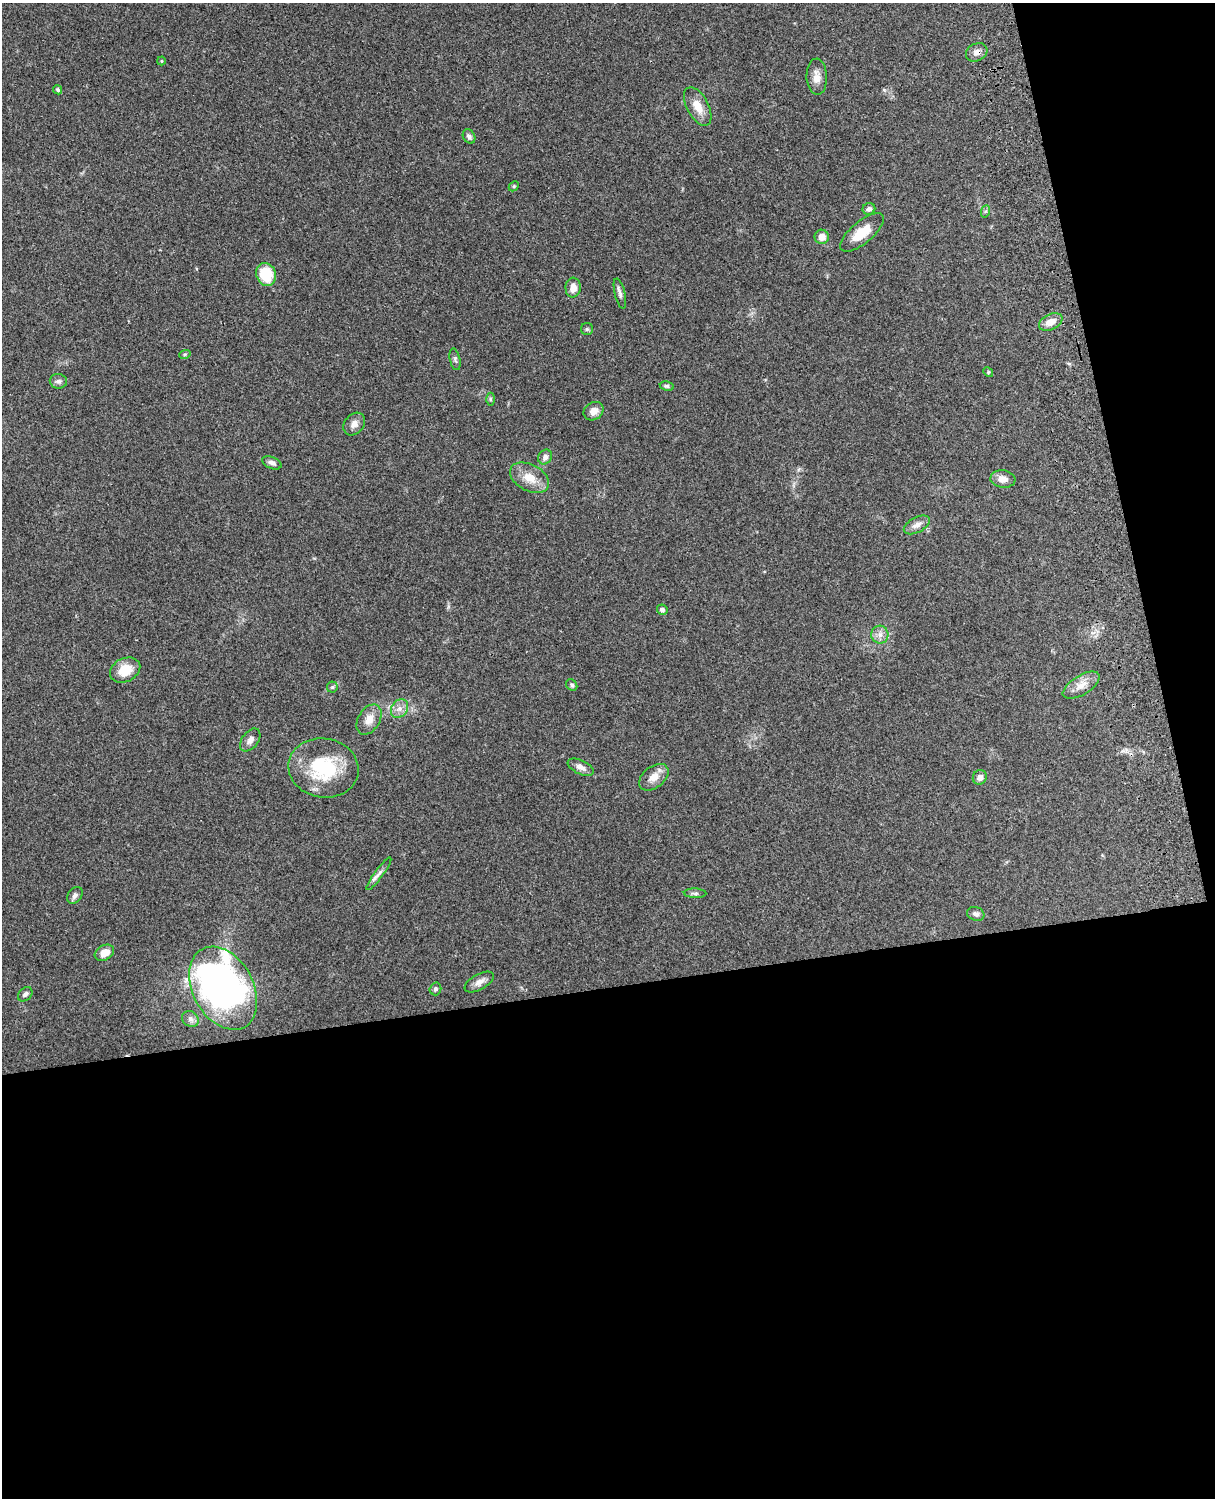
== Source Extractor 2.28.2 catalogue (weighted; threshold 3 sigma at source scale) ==
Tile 12 of 4 x 3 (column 4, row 3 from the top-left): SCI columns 3757-4969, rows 165-1660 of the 5089 x 4930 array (HDU 1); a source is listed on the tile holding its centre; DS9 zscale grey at full resolution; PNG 1217 x 1500 px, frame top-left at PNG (2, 3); each listed source drawn as its Kron ellipse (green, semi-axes under 4 px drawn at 4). Shown black and unused: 39% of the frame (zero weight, under 3 of 4 exposures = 6% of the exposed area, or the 3 px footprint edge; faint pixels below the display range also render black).
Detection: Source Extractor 2.28.2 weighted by HDU 2 'WHT'; one run over the whole footprint, this tile lists its part. Background 0.221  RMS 0.0084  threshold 0.0377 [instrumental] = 3 sigma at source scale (4.5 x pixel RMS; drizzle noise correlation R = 1.50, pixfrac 1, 0.05/0.05 arcsec/px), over >= 5 px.
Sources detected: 52; all 52 listed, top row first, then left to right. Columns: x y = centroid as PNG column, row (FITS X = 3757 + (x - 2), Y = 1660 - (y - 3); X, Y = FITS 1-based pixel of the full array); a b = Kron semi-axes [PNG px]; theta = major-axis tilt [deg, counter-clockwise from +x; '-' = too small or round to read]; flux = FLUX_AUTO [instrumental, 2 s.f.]
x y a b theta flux
977 52 11 8 27 4.5
161 61 4 4 - 0.88
817 77 18 10 -88 7.3
58 90 5 4 - 1.6
698 107 21 10 -61 12
469 136 7 5 -58 2.6
514 186 6 4 46 0.99
869 209 6 6 - 2.6
986 211 6 4 70 1.4
862 232 27 11 40 17
822 237 7 7 - 7.8
266 274 11 9 -68 28
573 288 10 7 88 7.4
620 294 15 5 -76 3.1
1051 322 12 7 25 7.7
587 329 6 6 - 1.4
185 354 6 4 18 1.2
455 359 11 5 -79 2
988 372 5 4 - 0.95
58 381 8 7 - 2.7
667 386 7 4 -9 1.6
490 399 6 4 -89 1.2
594 411 10 8 34 6.4
354 424 12 9 50 5.4
545 457 8 6 58 3.5
272 463 10 6 -22 3.2
530 478 21 13 -28 14
1003 479 12 8 -7 6.3
917 525 14 7 28 5.1
662 610 5 5 - 2.4
880 635 9 8 - 4.8
125 670 16 11 26 16
572 685 6 5 - 1.6
1081 685 21 9 32 8.4
332 687 5 5 - 1.3
400 709 10 8 53 5
369 719 16 10 59 8.7
250 740 13 8 53 4.6
581 767 14 7 -25 5.1
323 768 35 29 -9 56
654 777 17 10 37 8.8
980 777 7 7 - 4.4
379 874 20 4 53 3.6
695 893 11 4 -3 2
75 895 9 6 52 2.8
976 914 9 6 -18 2.9
104 953 10 7 30 9.5
479 982 16 7 29 5.3
223 988 44 30 -61 380
435 989 6 5 - 1.9
25 994 8 6 44 2.3
190 1019 9 7 -37 2.8
Overlapping masked pixels (flux is a lower limit): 1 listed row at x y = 977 52